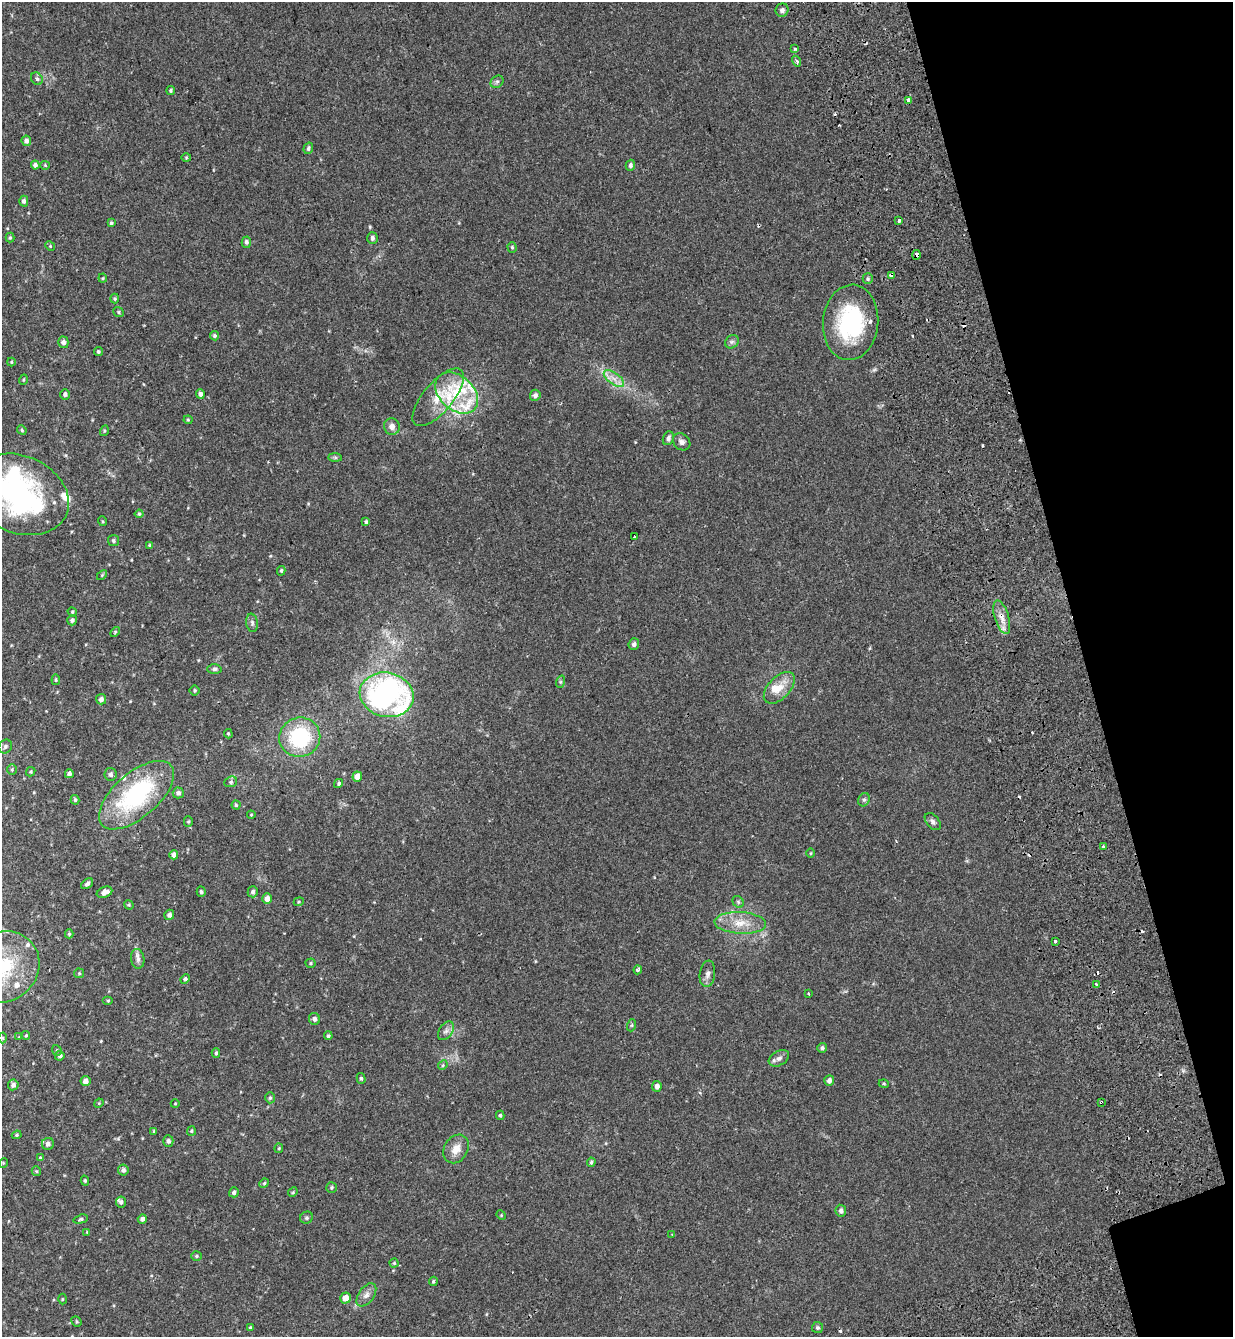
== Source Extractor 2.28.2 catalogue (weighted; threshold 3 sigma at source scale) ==
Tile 12 of 4 x 4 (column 4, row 3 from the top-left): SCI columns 3938-5168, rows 1490-2824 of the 5465 x 5645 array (HDU 1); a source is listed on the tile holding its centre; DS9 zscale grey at full resolution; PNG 1235 x 1339 px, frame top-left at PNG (2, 2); each listed source drawn as its Kron ellipse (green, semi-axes under 4 px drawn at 4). Shown black and unused: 13% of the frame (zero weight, under 2 of 3 exposures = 11% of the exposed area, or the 3 px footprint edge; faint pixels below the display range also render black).
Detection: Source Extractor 2.28.2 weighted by HDU 2 'WHT'; one run over the whole footprint, this tile lists its part. Background 0.0335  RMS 0.005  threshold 0.0223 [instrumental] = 3 sigma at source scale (4.5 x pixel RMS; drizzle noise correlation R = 1.50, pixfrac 1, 0.0396/0.0396 arcsec/px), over >= 5 px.
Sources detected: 199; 3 inside a brighter object's white glare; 15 cosmic-ray / hot-pixel residue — neither listed nor drawn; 11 inside a brighter listed object's ellipse — not listed separately; the other 170 listed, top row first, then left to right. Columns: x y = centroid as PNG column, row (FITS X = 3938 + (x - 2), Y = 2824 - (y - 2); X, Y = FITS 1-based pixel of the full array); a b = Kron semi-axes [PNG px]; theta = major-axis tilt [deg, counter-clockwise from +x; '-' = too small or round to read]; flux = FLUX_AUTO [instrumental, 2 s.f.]
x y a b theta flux
782 10 7 6 - 1.4
795 49 3 3 - 1.1
796 61 5 3 - 0.96
37 79 7 5 -59 1
497 82 7 5 42 0.97
170 91 4 4 - 0.63
908 100 4 3 - 1.8
26 141 5 4 - 1.4
308 148 6 4 74 0.94
186 158 5 3 - 0.39
35 165 4 4 - 1.4
45 165 4 4 - 0.47
630 165 5 4 - 1.1
24 201 5 4 - 1.2
899 220 3 3 - 1.3
111 223 4 4 - 0.71
10 238 5 4 - 0.56
372 238 6 5 - 1.3
246 242 5 4 - 1.1
50 246 5 4 - 0.47
512 247 5 4 - 0.62
916 255 5 3 - 2.1
892 275 4 3 - 3.8
103 278 4 4 - 0.49
868 279 5 5 - 0.78
115 299 5 4 - 0.59
118 312 5 4 - 0.58
851 322 38 27 85 41
214 336 5 4 - 0.69
63 342 6 5 - 1.7
732 342 7 6 - 1.1
98 352 4 4 - 0.62
11 362 4 4 - 0.42
614 379 12 5 -36 2.9
23 380 5 3 - 0.42
457 393 24 17 -42 18
65 394 5 5 - 1.1
200 394 5 4 - 1.3
535 395 5 5 - 1.4
438 397 35 15 50 11
188 420 4 4 - 0.48
392 426 8 7 - 2.3
22 430 5 4 - 0.54
104 431 5 3 - 0.52
668 438 7 5 68 1.4
682 442 9 7 -41 1.6
335 457 7 4 0 0.68
19 494 51 38 -23 84
139 514 4 4 - 0.55
102 521 5 3 - 0.47
366 522 4 3 - 0.83
634 537 3 3 - 0.95
113 541 5 5 - 0.79
149 545 4 4 - 0.47
281 571 5 3 - 0.61
102 575 6 3 46 0.47
72 612 5 4 - 0.5
1002 617 17 7 -73 4.1
72 620 5 4 - 1
252 623 9 5 -81 1.2
115 632 6 3 47 0.54
634 644 6 5 - 1.3
214 669 7 5 2 0.9
56 680 5 3 - 0.51
560 682 6 4 71 0.63
779 688 19 11 47 6.2
195 690 5 5 - 0.6
387 695 27 22 -12 110
101 699 5 5 - 1.6
228 734 4 3 - 0.48
300 737 20 19 - 32
5 747 7 6 - 1.1
12 769 5 5 - 0.65
31 772 5 4 - 0.55
69 774 4 4 - 1.5
110 774 6 6 - 1.5
357 777 5 4 - 4.2
231 782 6 5 - 0.88
339 783 5 4 - 0.76
178 793 5 5 - 1.4
136 795 46 22 41 52
75 800 5 3 - 0.66
864 800 7 5 68 0.98
236 805 4 4 - 0.58
251 815 4 4 - 0.44
188 822 5 4 - 0.57
933 822 10 6 -49 1.4
1103 846 3 3 - 0.7
811 853 5 3 - 0.38
174 855 4 4 - 1.6
87 884 7 4 37 1.1
105 892 8 5 21 2.5
201 892 5 4 - 0.78
253 892 5 5 - 1
267 898 5 5 - 2.7
299 902 5 4 - 0.51
738 902 6 5 - 0.72
129 905 5 4 - 0.49
169 915 5 5 - 1.7
740 923 26 11 -3 8.1
69 934 4 4 - 0.58
1055 941 3 3 - 1.3
138 959 10 6 -82 1.7
311 963 5 4 - 0.6
2 967 38 34 35 37
638 970 4 3 - 1
79 973 5 5 - 0.46
707 974 13 7 82 2.1
185 979 5 4 - 0.88
1096 984 3 2 - 1.6
809 994 3 2 - 0.48
108 1000 5 3 - 0.44
314 1019 6 5 - 1.5
632 1025 6 4 71 0.53
446 1031 10 6 53 1.8
26 1035 4 4 - 0.51
328 1036 4 3 - 0.68
19 1037 4 4 - 0.35
2 1038 5 3 - 0.52
822 1048 5 5 - 1.2
57 1050 5 4 - 0.59
216 1053 5 4 - 0.63
60 1056 5 4 - 1.1
779 1058 11 7 31 1.9
443 1065 5 4 - 0.57
361 1078 5 4 - 0.71
85 1081 5 5 - 2.5
829 1081 5 5 - 1.5
884 1084 5 3 - 0.48
13 1085 5 5 - 1.3
657 1086 5 5 - 1.7
270 1098 5 4 - 0.69
1101 1102 3 2 - 0.52
99 1103 5 4 - 0.41
175 1104 4 3 - 0.32
500 1115 4 3 - 0.74
154 1131 4 4 - 0.52
191 1131 5 4 - 0.56
17 1135 5 4 - 0.57
168 1141 5 5 - 1.1
48 1144 6 6 - 1.5
279 1148 5 4 - 0.5
456 1149 15 11 59 4.8
40 1158 4 4 - 0.54
591 1162 4 4 - 0.75
3 1163 5 3 - 0.34
123 1170 5 5 - 1.3
36 1171 5 4 - 0.6
85 1181 5 4 - 0.63
264 1183 5 4 - 0.56
332 1187 5 5 - 0.73
234 1192 5 5 - 1.2
293 1192 5 4 - 0.49
121 1202 5 5 - 1
841 1211 6 5 - 1.6
501 1215 5 4 - 0.42
306 1218 6 6 - 1
81 1219 7 4 15 0.77
142 1219 4 4 - 1.3
87 1232 4 4 - 0.34
672 1235 4 3 - 0.45
196 1256 5 4 - 0.6
394 1263 4 4 - 0.52
433 1281 5 3 - 0.59
366 1295 13 7 55 2.5
345 1298 5 5 - 4.4
62 1299 5 3 - 0.39
76 1322 5 4 - 0.61
250 1327 4 3 - 0.52
817 1328 5 5 - 0.75
Overlapping masked pixels (flux is a lower limit): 4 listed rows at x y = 916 255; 892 275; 1002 617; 1101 1102
Isophote crosses this tile's border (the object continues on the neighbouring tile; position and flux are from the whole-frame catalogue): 2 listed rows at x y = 19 494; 2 967